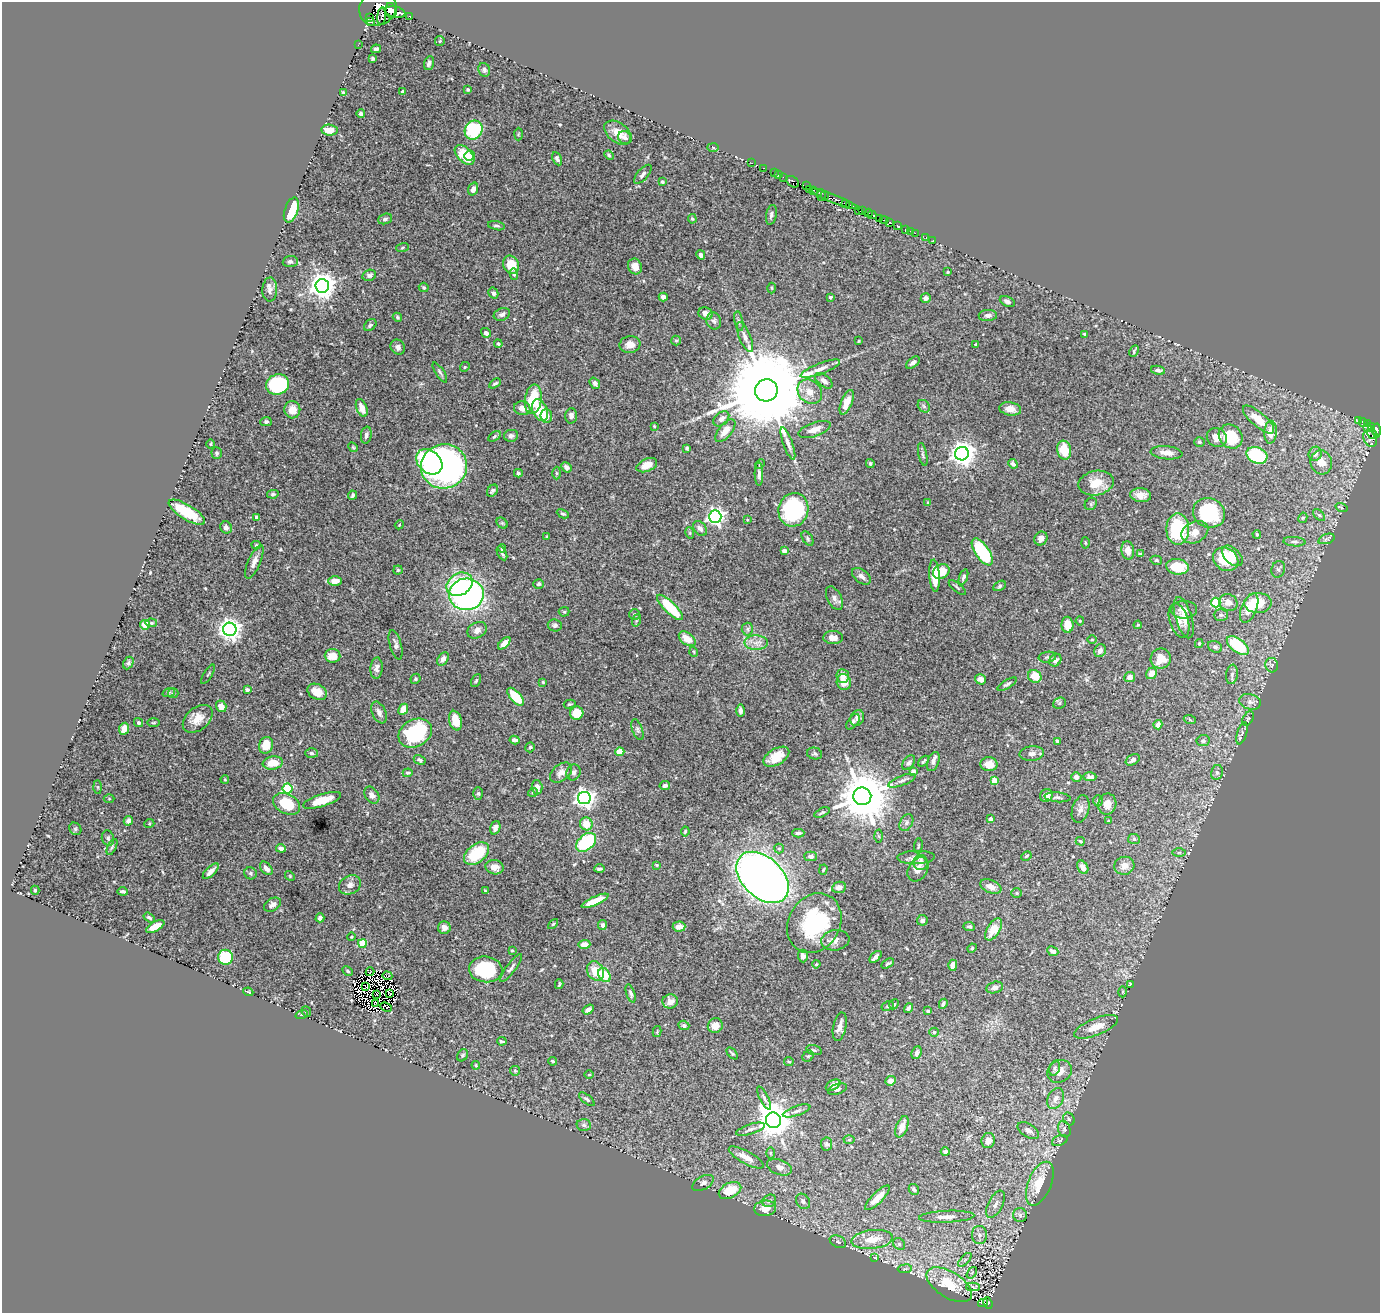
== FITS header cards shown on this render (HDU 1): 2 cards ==
NAXIS1  =                 1378
NAXIS2  =                 1311

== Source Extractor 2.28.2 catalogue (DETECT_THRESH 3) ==
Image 1378 x 1311 px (HDU 1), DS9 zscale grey, 1 PNG px = 1 image px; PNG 1382 x 1315 px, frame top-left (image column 1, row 1311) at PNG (2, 2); each listed source drawn as its Kron ellipse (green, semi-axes under 4 px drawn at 4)
Background 0.657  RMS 0.013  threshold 0.0403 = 3 sigma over >= 5 px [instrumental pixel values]
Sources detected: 534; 5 with non-positive FLUX_AUTO (blend fragments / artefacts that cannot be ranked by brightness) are neither listed nor drawn; of the other 529, the 500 brightest by FLUX_AUTO listed and drawn (29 fainter detections omitted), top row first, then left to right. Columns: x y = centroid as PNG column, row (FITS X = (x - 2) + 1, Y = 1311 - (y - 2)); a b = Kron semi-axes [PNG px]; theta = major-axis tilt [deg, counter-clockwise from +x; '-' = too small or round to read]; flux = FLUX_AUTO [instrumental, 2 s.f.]
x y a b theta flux
378 8 19 17 38 5600
391 11 8 5 -77 3800
395 12 10 5 -12 5200
382 16 9 4 85 960
410 16 4 3 - 190
370 17 4 2 - 380
371 22 3 3 - 300
440 41 5 5 - 0.95
358 45 2 2 - 8.9
376 49 5 3 - 1.8
373 59 3 3 - 1.3
429 63 7 4 73 2.3
484 70 7 5 -69 2.1
468 90 4 4 - 1.1
403 91 4 3 - 1.7
343 93 4 3 - 1.8
361 114 4 4 - 2
329 130 8 5 -5 12
474 130 10 8 59 74
618 133 15 9 -36 10
518 134 6 4 88 1
625 137 7 6 - 2.8
713 147 6 4 -2 1.3
464 155 12 7 -46 29
609 155 5 4 - 1.3
470 156 5 5 - 6
557 159 7 4 -64 2.6
752 163 2 2 - 12
764 168 3 2 - 28
775 173 3 2 - 30
643 174 12 5 48 3.4
778 175 3 2 - 24
783 177 2 2 - 13
662 182 4 3 - 0.91
793 182 7 5 -39 590
806 186 2 2 - 40
473 189 6 4 71 4.8
809 189 3 2 - 20
813 190 3 3 - 31
821 195 6 3 81 68
825 196 4 3 - 140
834 199 25 3 -22 360
845 204 3 3 - 260
849 205 3 3 - 170
291 210 13 6 71 31
858 210 2 2 - 170
862 211 4 3 - 470
868 213 4 3 - 27
771 215 10 5 78 2.7
872 215 4 2 - 28
385 219 7 5 19 2.2
692 219 5 4 - 1.1
879 219 3 2 - 16
884 220 4 3 - 19
890 222 3 3 - 580
897 225 3 3 - 69
496 226 9 4 -11 1.9
906 229 4 2 - 49
910 231 3 2 - 8
915 233 2 2 - 15
926 237 3 2 - 7.5
933 240 3 2 - 3.8
402 248 6 3 19 1
701 255 5 4 - 3.1
290 261 7 5 4 2.6
511 265 9 7 -62 15
635 266 8 6 -61 7.8
948 272 3 3 - 1.4
514 274 6 4 -73 1.8
369 275 7 5 17 2.6
322 286 7 7 - 1100
424 287 5 4 - 1.4
772 288 5 3 - 0.9
270 290 12 7 88 4.4
493 293 5 4 - 2.5
663 297 4 4 - 5.4
830 297 4 3 - 1.6
926 298 5 4 - 2.8
1007 301 8 5 -24 3.1
706 313 7 6 - 5.8
502 314 8 6 23 3.1
988 315 9 5 3 3
397 317 5 4 - 1.3
714 321 8 7 - 2.9
739 321 10 3 -79 1.6
370 325 7 5 43 1.9
486 333 5 4 - 3.2
1085 334 4 3 - 1.6
745 337 16 5 -68 4.9
676 340 5 4 - 1.1
859 341 4 2 - 0.8
498 344 4 3 - 0.9
630 345 10 8 8 7.1
976 345 3 3 - 1.1
398 347 8 7 - 3.2
1134 351 6 3 63 1.2
913 363 8 4 38 3.4
465 367 5 4 - 1.2
820 369 21 5 21 6.3
1158 370 7 4 -11 2.6
440 372 11 4 -57 2.2
824 381 10 5 -39 4
495 383 6 3 31 1.5
595 383 6 4 -52 2.6
278 384 11 10 - 78
766 390 11 11 - 24000
810 392 13 11 -42 9.9
533 399 15 8 82 35
847 402 13 5 68 10
924 406 7 5 -47 1.9
362 408 9 5 -68 9.5
522 408 8 7 - 6
1010 409 11 6 -9 6
292 410 8 8 - 10
540 410 11 7 -67 23
546 416 7 6 - 7.4
571 416 8 6 87 3.3
721 419 9 6 42 4.2
1259 419 19 7 -40 18
1358 421 3 3 - 68
266 422 5 4 - 2
1363 423 4 3 - 190
1367 424 3 3 - 120
654 426 3 3 - 0.83
1372 427 3 3 - 40
1367 428 4 2 - 110
814 429 17 7 20 6.9
725 431 14 6 52 9.3
1376 431 7 4 -88 620
1270 432 11 6 86 12
1372 434 6 4 -39 140
366 435 8 5 81 2.7
495 436 7 4 33 1.2
511 436 7 6 - 2.9
1231 436 13 11 -48 36
1217 438 10 9 - 7.4
1370 438 9 6 -64 260
1199 442 5 5 - 1.5
788 443 17 4 -70 4.8
211 444 5 3 - 0.84
353 447 5 4 - 1.1
687 448 4 3 - 1.4
1064 450 9 7 -78 21
217 453 6 5 - 1.9
1167 453 16 6 -6 6.9
923 454 12 3 -78 2
962 454 7 6 - 900
1315 454 7 6 - 4.8
1257 455 11 8 -26 60
429 462 14 11 -42 98
1321 462 12 10 -75 12
870 463 4 3 - 1.2
760 464 5 3 - 0.93
1013 464 5 4 - 3.7
647 465 11 6 23 11
444 466 23 22 - 330
566 467 5 4 - 2.9
518 473 4 3 - 1.2
556 473 6 4 -89 1.2
759 474 11 4 -89 3.1
1096 483 18 12 11 18
492 491 6 5 - 2.1
273 494 6 4 10 1.5
352 495 5 3 - 1.5
1141 495 10 7 -6 7
928 503 4 4 - 1.2
1091 504 7 5 47 1.5
1342 508 6 3 -20 0.85
793 510 17 15 74 100
187 512 21 7 -32 34
1209 513 16 14 -24 61
563 514 6 4 -26 1.7
1319 515 7 4 -44 1.8
257 517 3 3 - 3.7
715 517 6 6 - 330
1303 518 5 4 - 1.1
747 520 3 3 - 0.82
502 523 6 5 - 1.2
399 525 4 3 - 0.79
226 527 6 5 - 2.9
700 528 8 6 -52 4
1178 529 15 11 90 56
1195 532 14 10 27 8
690 533 6 3 -73 1.1
1257 534 4 3 - 1.2
547 537 3 2 - 0.9
1041 538 7 6 - 4.8
808 539 8 5 -57 1.7
1326 539 8 4 19 2.1
1294 542 11 4 -4 2.5
1085 543 5 3 - 0.84
256 545 4 4 - 1.2
502 548 4 3 - 1.4
1128 550 9 6 -82 7.4
784 551 4 4 - 3.5
982 552 15 7 -56 62
502 553 8 3 -61 2
1140 554 4 3 - 1.5
1232 556 12 7 -44 8.9
1226 559 13 11 -33 33
1156 560 6 4 -15 1.4
254 562 18 6 67 5.7
1177 567 11 8 -8 22
1278 569 8 6 74 2.4
398 570 4 4 - 1
941 572 9 7 31 17
861 576 11 6 -37 3.9
934 576 16 5 -86 17
963 577 8 4 71 2.9
335 581 7 5 0 9.1
460 584 14 10 32 56
539 584 5 5 - 1.5
1000 586 7 4 29 1.6
957 588 10 3 -39 1.3
466 594 17 16 - 280
834 598 12 7 -62 4.4
1216 602 5 4 - 51
1228 602 9 8 - 6.3
1258 603 13 10 2 22
670 607 17 5 -44 42
1249 608 15 7 68 20
1184 610 13 9 -1 5.8
564 612 5 5 - 1.2
635 614 5 5 - 1.6
1221 615 7 6 - 2
1184 618 21 8 -73 9.6
637 620 6 4 70 1.2
1179 620 17 9 -73 6.8
1080 621 4 4 - 0.85
151 623 6 4 -5 1.5
145 625 5 5 - 11
555 625 7 6 - 2.3
1067 625 8 6 -89 12
1138 625 4 3 - 0.92
230 629 7 6 - 640
747 629 6 5 - 2
477 630 10 7 29 4.7
833 637 10 6 -1 5.6
687 639 9 5 -36 12
1092 640 5 3 - 0.89
504 643 7 4 43 8.1
756 643 12 7 -1 6.1
1199 643 4 4 - 0.98
396 645 15 6 -75 3.5
1238 646 13 6 -37 48
1215 647 7 5 -27 2.2
1100 651 7 5 63 4.4
694 652 5 3 - 0.85
333 656 8 7 - 11
1047 657 9 5 7 1.8
443 659 7 5 55 4.6
1161 659 10 10 - 15
1055 660 7 5 55 2.8
128 663 6 5 - 1.7
1272 665 7 6 - 1.9
377 668 10 6 86 4
1152 673 6 5 - 7.3
208 674 11 2 59 0.96
1232 674 10 6 82 2.7
843 676 7 6 - 8.5
1035 676 7 6 - 15
1130 677 5 5 - 4.4
415 679 5 4 - 1.7
980 679 6 5 - 4.8
476 681 7 4 63 1.5
543 682 4 4 - 1.1
844 682 8 7 - 9.7
1007 684 11 4 30 1.8
247 690 4 3 - 2.5
169 692 6 4 19 1.3
317 692 10 7 -29 10
173 693 5 5 - 1.3
516 697 11 5 -49 28
1250 702 11 7 -14 4.6
1059 703 6 5 - 1.7
570 704 6 3 15 1.1
221 706 6 5 - 7.3
403 709 6 4 64 9.5
740 711 6 4 -90 3.2
379 712 11 6 -66 4.5
577 713 7 6 - 17
857 718 8 6 61 4
1248 718 8 5 61 1.7
198 719 17 11 40 11
1190 720 6 4 -20 1.3
456 721 10 6 -75 14
853 722 9 5 53 2
138 723 5 4 - 2.3
154 723 6 3 1 0.98
1158 725 5 4 - 5.8
124 729 6 5 - 9.7
637 729 11 5 -70 2.2
415 733 17 13 28 73
1242 733 11 4 74 2.9
515 740 5 4 - 3.4
1057 741 4 4 - 1.1
1203 741 7 5 8 2.3
266 745 8 7 - 15
530 747 5 4 - 1.6
620 752 4 4 - 14
311 753 6 5 - 2.1
815 754 7 6 - 1.8
1032 754 12 7 5 4.4
776 757 14 8 31 14
420 760 6 4 -29 2.2
1133 760 8 5 28 3.4
923 761 6 3 43 1.6
933 761 10 5 69 3.4
273 763 10 6 8 13
909 763 8 5 53 2.4
989 764 8 7 - 9.9
913 771 4 4 - 3
573 772 8 7 - 3.2
1217 772 7 6 - 2.5
408 773 5 3 - 1.2
561 773 12 8 39 5.8
1076 777 5 5 - 3.5
1090 777 7 4 -1 2.9
225 779 4 3 - 0.9
902 781 14 5 21 3.1
994 781 4 4 - 19
665 785 5 4 - 2.7
98 787 6 4 -89 1.4
537 787 7 5 -87 5.1
288 788 5 5 - 71
533 792 5 3 - 0.8
478 793 6 5 - 1.3
372 795 9 6 -54 4.3
862 796 9 9 - 5900
1046 796 6 6 - 5.4
1057 797 13 5 -5 2.5
584 798 6 6 - 500
109 799 5 3 - 0.92
322 800 20 6 18 19
1098 801 6 4 -90 1.6
287 804 14 9 -27 31
1107 804 10 9 - 8
1081 809 14 8 72 4.7
822 812 8 3 25 1.3
990 819 4 3 - 5.1
128 821 5 4 - 4.5
1108 821 4 3 - 1
906 823 9 6 61 2.8
149 824 5 3 - 0.87
586 824 6 6 - 13
495 828 7 5 70 3.4
75 829 7 5 -46 1.8
685 831 5 4 - 1.3
798 833 6 3 1 1.8
879 836 6 4 -87 1.3
108 838 8 6 -74 2
1134 839 6 5 - 1.9
1080 841 4 3 - 1.2
586 842 11 7 41 66
918 846 7 3 85 1
112 847 9 4 64 1.4
281 848 5 4 - 4.5
779 848 5 4 - 1.3
1179 853 7 4 1 1.6
477 854 14 9 39 39
811 856 6 5 - 2.7
1026 856 5 3 - 1.2
916 857 19 6 2 5
920 862 7 7 - 3.5
657 865 4 4 - 0.85
1124 866 10 9 - 8.5
495 867 9 7 -11 6.9
1083 867 7 5 -59 5.8
266 868 8 5 -51 4.8
599 869 5 3 - 2
918 869 13 9 58 7.4
823 870 5 4 - 1.2
211 871 10 4 44 5.2
251 873 6 6 - 1.8
290 876 5 4 - 1.1
763 877 31 20 -44 810
350 885 11 9 28 5.3
839 887 7 5 8 5.5
991 887 11 6 -22 6.6
35 890 4 4 - 1.4
123 891 5 3 - 1.8
485 891 3 3 - 0.83
1017 893 5 5 - 1.2
595 901 14 4 24 15
273 905 9 6 32 4.2
149 917 6 4 -33 2
320 918 4 4 - 3.2
922 920 5 5 - 2.7
814 923 31 26 60 87
553 924 6 3 44 1.1
602 925 5 4 - 3
155 926 10 4 29 11
969 926 6 4 -7 1.7
679 927 6 5 - 4.6
444 928 6 6 - 4.4
994 929 12 6 59 15
351 937 4 4 - 1.2
835 940 14 10 8 6.5
362 943 4 4 - 26
584 944 6 4 1 8.2
972 948 5 4 - 1.1
512 950 3 2 - 0.88
1053 951 6 4 -26 4
803 956 6 5 - 3.6
225 957 7 7 - 49
876 957 7 3 44 4.1
888 963 7 3 30 1.6
816 964 4 3 - 0.95
953 965 5 4 - 7
511 968 17 4 53 2.9
486 969 17 13 -6 58
348 971 6 4 -29 1.1
595 971 10 8 -58 16
370 972 4 2 - 1.8
604 975 7 5 -57 24
387 976 5 3 - 3
559 984 5 2 - 1.1
1130 984 4 4 - 1.1
366 987 3 2 - 1.1
995 987 8 5 13 3.4
248 992 5 2 - 0.93
1122 992 5 3 - 1.1
631 993 9 4 -72 2.4
390 994 3 2 - 1.1
377 995 2 2 - 0.89
670 1001 8 7 - 6.7
376 1003 3 2 - 1.6
894 1004 5 4 - 1.8
943 1004 5 3 - 1.8
888 1006 6 4 28 1.5
386 1007 6 2 -22 1.4
908 1008 5 4 - 2.4
588 1010 6 4 34 3.4
928 1011 3 3 - 2.2
306 1012 5 4 - 1.2
302 1014 6 4 18 1.2
684 1025 5 4 - 2.4
715 1026 7 7 - 9.4
840 1027 14 6 79 5.7
1096 1027 23 8 22 13
657 1032 6 3 75 0.82
934 1032 4 4 - 2.3
502 1041 5 2 - 1.6
814 1050 8 4 -15 1.7
732 1053 7 3 -48 1.3
917 1053 6 5 - 2.4
462 1055 6 5 - 1.6
808 1056 6 5 - 1.3
553 1061 4 3 - 1.3
789 1061 5 3 - 1.1
476 1065 4 3 - 0.88
1055 1068 8 5 71 2.4
515 1071 5 5 - 1.2
1059 1071 13 10 35 7.7
589 1075 5 3 - 0.85
890 1081 5 4 - 4.1
833 1085 8 4 31 5.3
837 1089 10 5 19 2.7
764 1098 13 4 -62 2.5
1056 1098 11 8 64 5.8
587 1099 9 4 -40 2.3
797 1111 14 5 19 3.1
1069 1119 7 5 -62 1.7
773 1120 8 7 - 2000
584 1125 7 6 - 2.3
902 1127 11 5 70 5.8
750 1129 15 5 17 3.6
1064 1129 8 6 -70 2.3
1028 1130 12 6 -33 4.8
849 1140 5 3 - 1
988 1140 8 6 70 5.7
1060 1140 8 5 23 1.9
827 1144 6 5 - 2
945 1152 4 3 - 2.2
770 1153 6 4 -89 1
746 1157 20 6 -29 10
779 1167 13 7 -20 5.4
703 1183 12 6 29 3.3
1040 1184 23 11 67 24
914 1189 6 5 - 2.1
730 1190 12 7 26 21
877 1198 16 5 45 11
769 1201 7 6 - 2.6
803 1201 8 6 -53 3.3
995 1204 15 7 63 5.5
765 1208 11 7 7 10
1020 1215 7 7 - 2.9
947 1217 27 6 2 9
979 1235 9 7 -87 4.4
872 1239 21 9 7 15
838 1242 8 6 -26 2.1
899 1244 6 5 - 1.7
874 1258 3 2 - 2.7
965 1260 8 3 46 1.6
905 1269 7 3 8 1.2
972 1273 6 4 54 1.6
949 1285 25 13 -32 36
973 1287 7 4 2 3.4
983 1303 5 3 - 52
988 1303 6 4 -66 35
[29 fainter detections neither listed nor drawn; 5 non-positive-flux detections neither listed nor drawn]